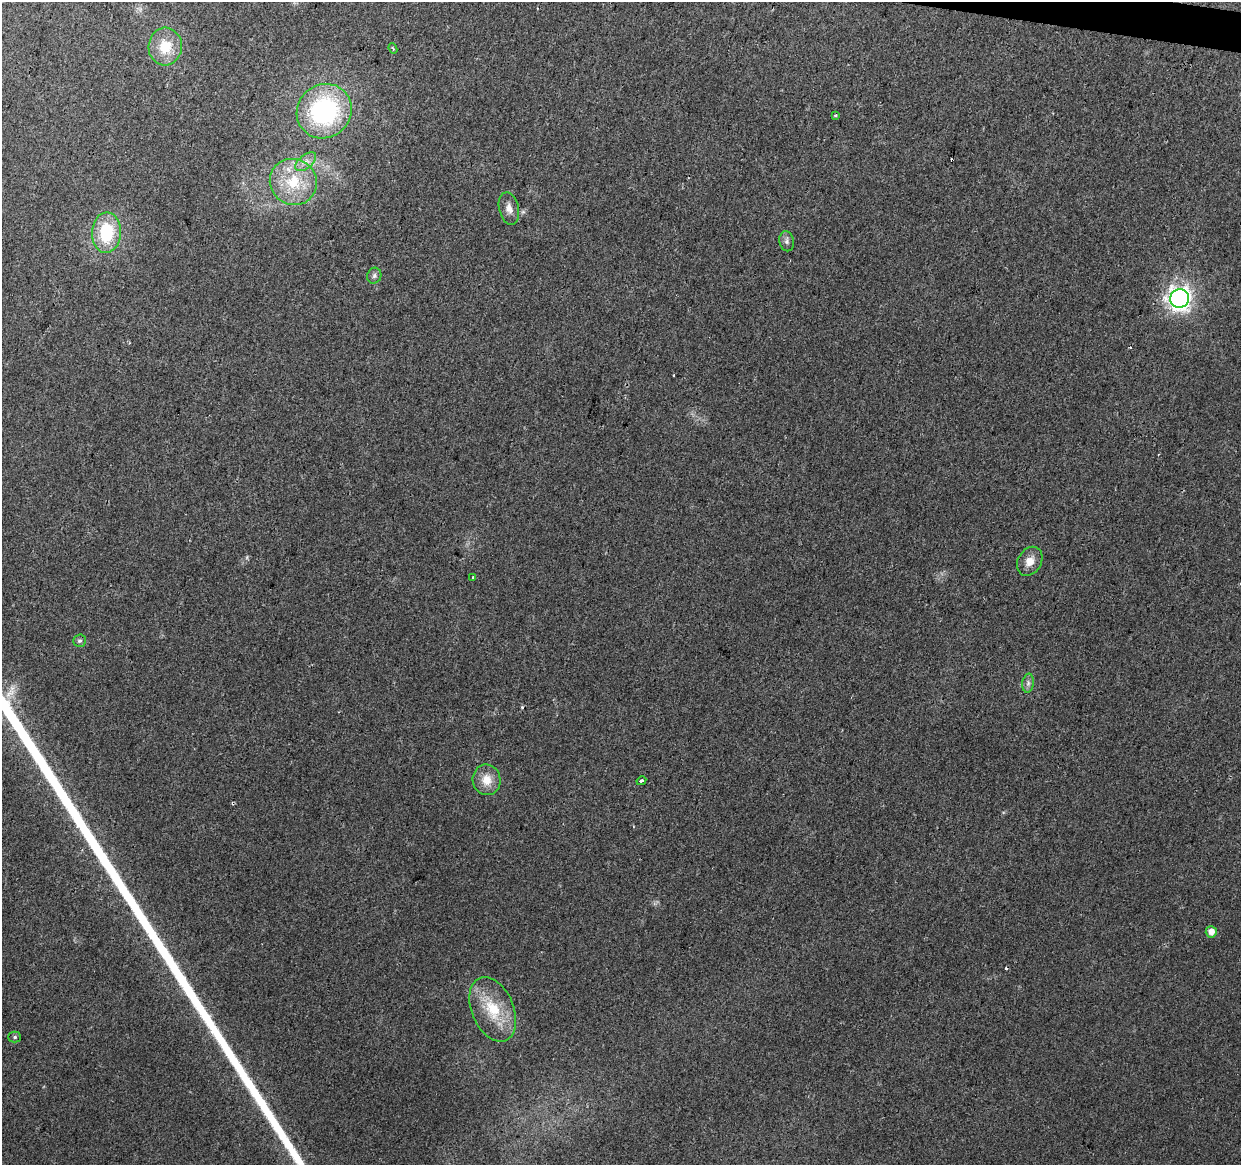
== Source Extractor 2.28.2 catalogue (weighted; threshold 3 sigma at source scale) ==
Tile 10 of 4 x 4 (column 2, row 3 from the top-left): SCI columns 1246-2484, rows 1449-2611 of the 4961 x 5162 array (HDU 1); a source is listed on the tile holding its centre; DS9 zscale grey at full resolution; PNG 1243 x 1167 px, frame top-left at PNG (2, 2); each listed source drawn as its Kron ellipse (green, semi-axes under 4 px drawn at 4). Shown black and unused: <1% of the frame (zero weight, under 2 of 3 exposures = <1% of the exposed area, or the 3 px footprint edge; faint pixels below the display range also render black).
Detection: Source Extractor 2.28.2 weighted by HDU 2 'WHT'; one run over the whole footprint, this tile lists its part. Background 0.028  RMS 0.0057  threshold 0.0257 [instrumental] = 3 sigma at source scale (4.5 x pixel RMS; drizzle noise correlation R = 1.50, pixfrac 1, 0.0396/0.0396 arcsec/px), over >= 5 px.
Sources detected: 26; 6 cosmic-ray / hot-pixel residue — neither listed nor drawn; the other 20 listed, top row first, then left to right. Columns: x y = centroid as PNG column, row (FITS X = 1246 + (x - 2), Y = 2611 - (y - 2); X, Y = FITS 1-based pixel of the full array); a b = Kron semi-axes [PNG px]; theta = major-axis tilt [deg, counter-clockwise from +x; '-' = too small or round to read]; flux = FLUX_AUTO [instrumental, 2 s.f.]
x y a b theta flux
165 47 19 16 86 16
393 48 5 4 - 0.88
324 111 28 26 42 80
835 115 3 3 - 1.3
306 162 12 6 40 3.8
293 182 24 23 - 25
509 208 16 10 -77 4.7
106 233 20 14 87 30
787 241 10 7 -80 2.1
374 276 8 7 - 1.6
1180 299 9 9 - 390
1030 561 15 11 58 6
473 577 3 3 - 0.81
80 641 6 6 - 1.2
1028 683 9 6 82 1.9
487 780 15 14 - 8.4
641 781 5 3 - 0.98
1211 932 6 5 - 4.7
493 1009 34 21 -67 24
15 1037 6 5 - 1.1